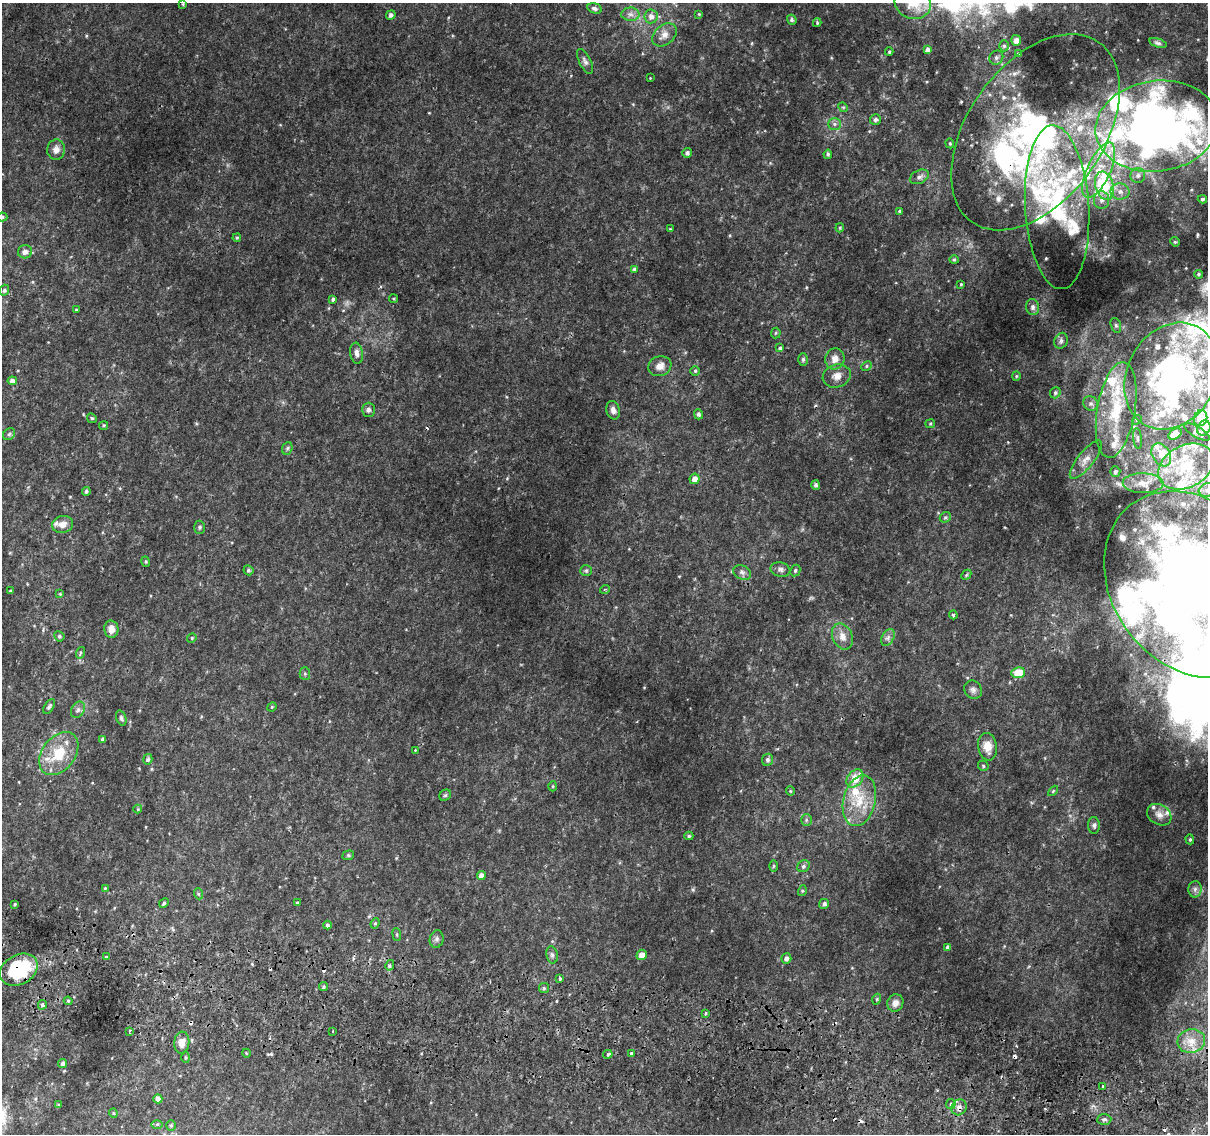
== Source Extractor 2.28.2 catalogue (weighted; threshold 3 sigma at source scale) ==
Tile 6 of 4 x 4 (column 2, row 2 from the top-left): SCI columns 1212-2417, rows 2530-3661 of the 4844 x 5117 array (HDU 1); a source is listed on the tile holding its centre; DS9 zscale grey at full resolution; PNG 1210 x 1136 px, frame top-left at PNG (2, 3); each listed source drawn as its Kron ellipse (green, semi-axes under 4 px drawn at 4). Shown black and unused: <1% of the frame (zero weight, under 2 of 3 exposures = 2% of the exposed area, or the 3 px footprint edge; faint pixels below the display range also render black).
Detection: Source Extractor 2.28.2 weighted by HDU 2 'WHT'; one run over the whole footprint, this tile lists its part. Background 0.0172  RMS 0.004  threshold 0.0179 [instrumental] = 3 sigma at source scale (4.5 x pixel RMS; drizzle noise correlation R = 1.50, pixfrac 1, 0.0396/0.0396 arcsec/px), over >= 5 px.
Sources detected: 253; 6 inside a brighter object's white glare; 9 cosmic-ray / hot-pixel residue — neither listed nor drawn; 50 inside a brighter listed object's ellipse — not listed separately; the other 188 listed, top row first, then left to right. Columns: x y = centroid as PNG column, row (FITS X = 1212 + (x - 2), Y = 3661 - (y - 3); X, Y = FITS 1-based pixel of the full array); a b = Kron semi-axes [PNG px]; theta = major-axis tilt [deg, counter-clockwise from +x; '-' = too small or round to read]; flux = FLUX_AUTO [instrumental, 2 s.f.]
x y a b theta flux
913 3 18 16 -21 9.9
183 4 4 4 - 0.37
595 8 7 5 -15 1
630 14 9 6 -1 1.7
699 14 3 3 - 0.35
391 15 5 4 - 1.3
651 16 7 6 - 2.1
792 20 5 4 - 0.76
817 23 4 3 - 0.4
664 35 14 9 41 3
1016 40 5 5 - 1.3
1158 43 9 4 -16 0.87
1004 46 5 4 - 0.63
928 50 4 4 - 1.6
889 52 4 4 - 0.45
1018 54 3 3 - 0.56
996 58 7 6 - 1
585 61 13 6 -64 1.3
650 78 2 2 - 0.21
843 107 5 4 - 0.44
875 120 5 5 - 0.98
834 124 6 6 - 1
1157 126 62 45 8 310
1035 132 110 68 55 130
950 143 5 4 - 0.49
56 150 10 9 - 2.5
687 153 5 5 - 1.1
828 154 5 4 - 0.66
1099 170 30 11 65 12
1138 175 7 7 - 1.6
919 177 10 6 26 1.5
1104 186 14 9 -77 21
1120 191 9 8 - 2.2
1202 199 5 3 - 0.65
1101 200 9 7 90 2
1057 207 82 32 -86 50
899 211 4 3 - 0.55
3 217 5 4 - 0.5
840 228 4 3 - 0.49
670 229 4 4 - 0.33
237 238 4 3 - 0.51
1175 242 5 4 - 0.4
25 252 7 6 - 2
954 260 5 4 - 0.48
634 269 4 4 - 0.48
1198 274 4 3 - 0.51
961 284 4 3 - 0.43
4 290 5 4 - 0.87
333 299 4 3 - 2.9
393 299 4 3 - 0.41
1033 307 8 6 -79 1.4
76 310 3 3 - 0.64
1116 325 8 5 -70 0.86
776 333 5 5 - 0.5
1061 341 8 6 68 1.2
780 348 4 3 - 3.2
357 353 11 6 -83 1.7
803 359 6 5 - 0.87
835 359 10 9 - 3.2
660 366 12 10 19 2.9
866 366 5 4 - 0.59
695 371 5 5 - 0.55
837 376 14 11 19 3.2
1016 376 4 4 - 0.45
1171 376 56 44 62 150
12 381 4 4 - 1.8
1055 393 6 5 - 0.78
1091 404 8 7 - 1.3
368 410 7 6 - 1.2
613 410 9 6 -76 1.6
1116 410 48 19 80 22
698 414 5 4 - 1
92 418 5 4 - 0.52
1201 418 8 6 73 13
1137 420 5 4 - 0.62
930 424 5 4 - 0.45
104 425 5 4 - 0.5
1204 428 8 6 62 2.5
1197 432 14 5 -30 1.8
9 434 7 5 43 0.72
1175 434 7 5 33 7.1
1137 438 10 3 -84 0.76
287 448 6 5 - 0.7
1161 455 12 9 -58 4
1086 460 23 8 52 3.2
1186 467 29 21 28 18
1115 472 5 5 - 0.85
695 479 5 5 - 2.7
1143 483 20 10 -1 4.2
816 485 5 4 - 0.85
1207 490 9 6 15 1.7
86 491 4 4 - 0.77
945 517 6 5 - 0.65
63 524 10 8 13 3.2
199 527 7 5 89 0.69
146 562 5 3 - 0.39
780 569 10 7 -12 1.3
248 570 5 4 - 0.71
586 571 6 5 - 0.7
795 571 6 5 - 0.7
742 572 9 6 -27 1.4
966 575 6 4 47 0.55
1192 584 101 80 -52 790
605 589 5 3 - 0.39
10 591 3 3 - 0.53
60 594 4 4 - 0.39
953 615 4 3 - 0.47
111 629 8 7 - 2.6
59 636 5 4 - 0.67
842 636 13 10 -66 3.4
888 637 9 6 64 1.3
192 638 5 4 - 0.47
80 653 6 3 72 0.53
305 673 6 5 - 0.74
1018 673 7 5 8 11
973 690 10 8 -52 1.5
49 707 8 4 57 0.96
272 707 5 4 - 0.39
78 710 9 6 56 1.2
121 718 8 5 -69 0.92
103 739 4 3 - 1.1
988 747 14 9 -80 4.9
415 750 4 3 - 0.35
59 753 24 16 52 13
148 759 5 4 - 0.85
768 760 6 5 - 0.96
983 766 6 4 -48 0.54
855 778 10 7 51 6.5
553 786 5 3 - 0.43
790 791 4 4 - 0.39
1053 791 6 3 46 0.42
445 795 6 5 - 0.61
859 801 26 16 76 12
138 809 4 4 - 0.37
1159 815 13 10 -31 2.7
806 820 6 5 - 0.73
1094 825 8 6 -87 1.1
689 836 4 4 - 0.59
1190 839 5 4 - 0.53
348 855 6 4 20 0.58
774 866 6 4 89 0.44
804 866 6 5 - 0.9
481 876 4 4 - 2.2
105 888 3 3 - 0.39
1195 889 8 6 89 1.4
802 891 5 3 - 0.4
199 894 6 3 -70 0.46
164 903 5 4 - 0.68
297 903 4 3 - 0.49
15 904 4 3 - 0.45
824 904 5 5 - 1.2
375 923 5 4 - 0.6
327 925 4 4 - 0.91
397 934 6 3 -82 0.49
437 939 9 7 79 1.2
947 947 4 3 - 1
552 955 8 5 -80 0.95
642 955 5 5 - 2.7
106 957 3 3 - 0.48
786 958 5 5 - 1.8
390 965 5 4 - 0.95
19 970 20 14 28 19
560 978 3 3 - 1.4
324 987 4 4 - 0.63
544 988 5 5 - 0.66
877 999 5 3 - 0.42
68 1001 4 4 - 0.48
895 1003 9 8 - 2.2
42 1005 4 4 - 0.86
705 1013 3 3 - 1.3
129 1031 3 2 - 0.69
333 1031 3 2 - 0.33
1191 1041 14 12 12 4.5
182 1043 11 7 84 3.2
246 1053 4 3 - 0.34
631 1053 3 3 - 1.7
608 1054 5 4 - 1.1
186 1058 5 4 - 0.47
62 1063 4 4 - 1.1
1103 1086 4 3 - 1.9
158 1099 4 4 - 1.5
951 1104 5 5 - 0.61
59 1105 4 3 - 0.55
959 1107 8 7 - 2.3
113 1113 4 4 - 0.45
1104 1119 7 5 2 1.3
157 1124 6 4 1 0.56
171 1125 5 4 - 0.54
Overlapping masked pixels (flux is a lower limit): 4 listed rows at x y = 1035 132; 1192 584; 19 970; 959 1107
Isophote crosses this tile's border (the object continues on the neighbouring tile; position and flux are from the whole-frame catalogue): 6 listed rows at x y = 913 3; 1157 126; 3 217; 1171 376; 1207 490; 1192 584